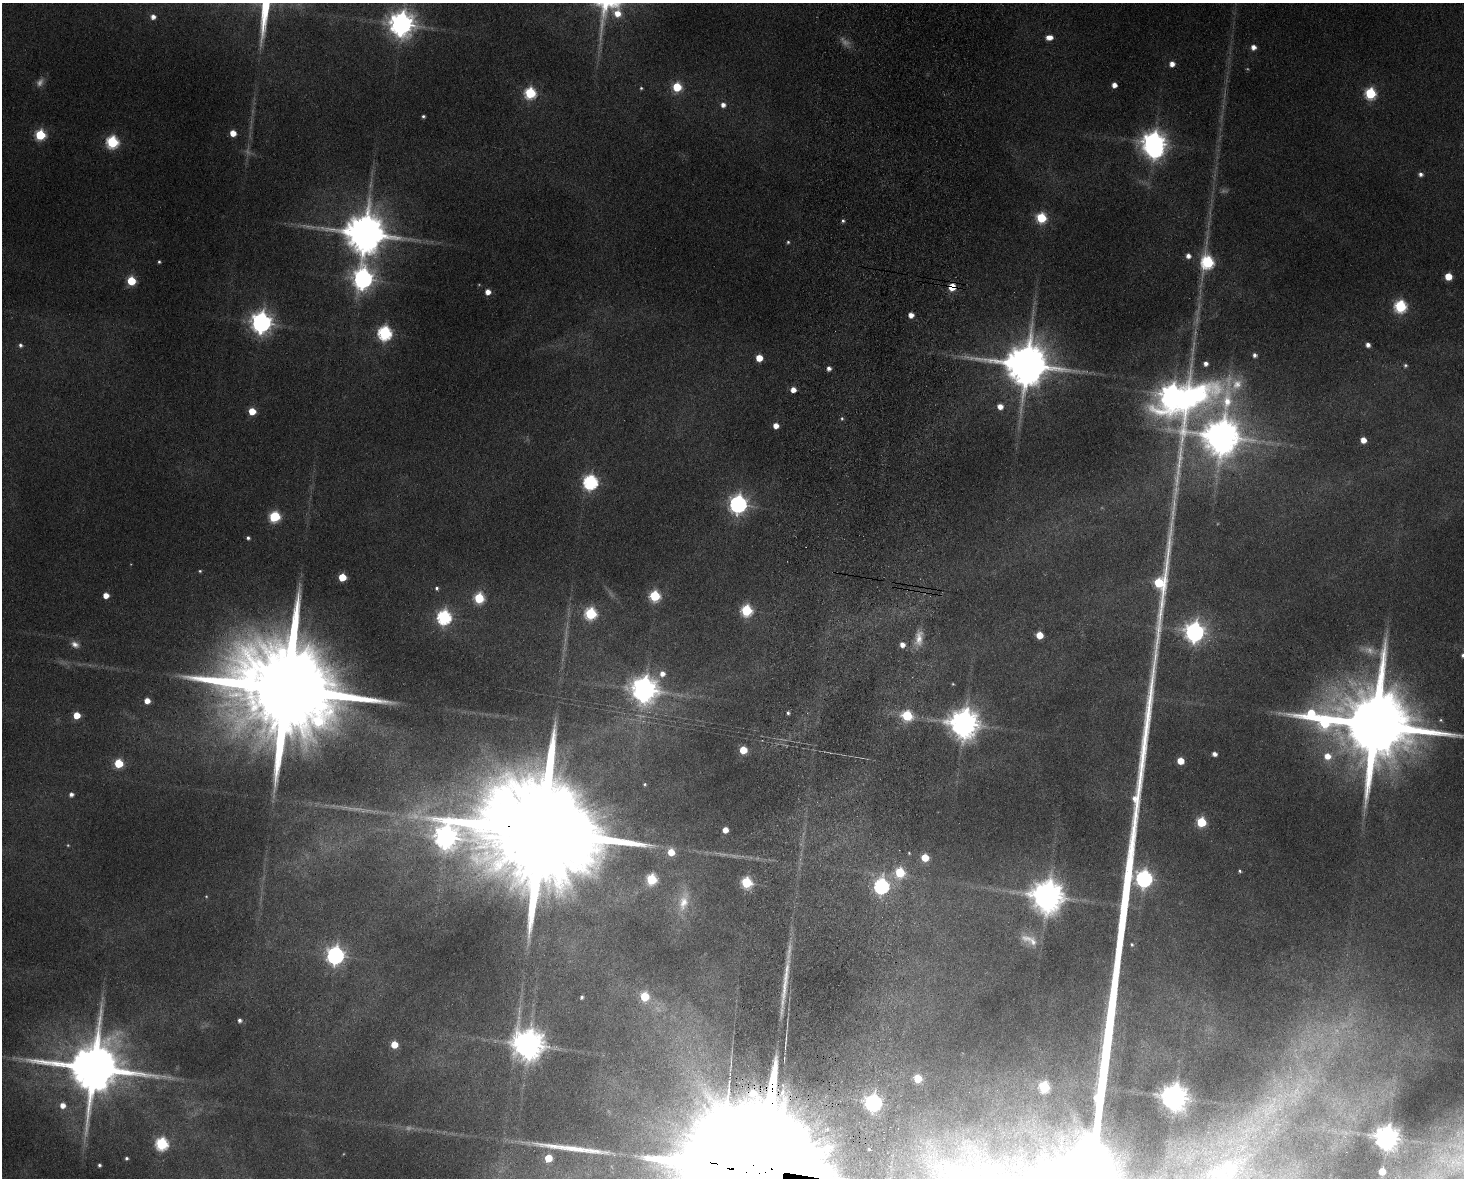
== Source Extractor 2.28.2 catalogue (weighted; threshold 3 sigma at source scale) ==
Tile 5 of 3 x 4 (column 2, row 2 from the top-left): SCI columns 1633-3094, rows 2363-3538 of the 4838 x 4724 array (HDU 1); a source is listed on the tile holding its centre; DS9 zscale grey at full resolution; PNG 1466 x 1180 px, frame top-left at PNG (2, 3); no overlay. Shown black and unused: <1% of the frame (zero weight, under 9 of 18 exposures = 3% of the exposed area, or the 3 px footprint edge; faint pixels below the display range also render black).
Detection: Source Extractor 2.28.2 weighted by HDU 2 'WHT'; one run over the whole footprint, this tile lists its part. Background 0.136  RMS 0.0032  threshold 0.0132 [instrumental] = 3 sigma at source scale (4.09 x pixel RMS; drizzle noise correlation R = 1.36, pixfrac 0.8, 0.05/0.05 arcsec/px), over >= 5 px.
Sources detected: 155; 26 too faint to see at this stretch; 2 inside a brighter object's white glare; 2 long thin detections or spike segments (spike, bleed or trail) — not listed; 1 inside a brighter listed object's ellipse — not listed separately; the other 124 listed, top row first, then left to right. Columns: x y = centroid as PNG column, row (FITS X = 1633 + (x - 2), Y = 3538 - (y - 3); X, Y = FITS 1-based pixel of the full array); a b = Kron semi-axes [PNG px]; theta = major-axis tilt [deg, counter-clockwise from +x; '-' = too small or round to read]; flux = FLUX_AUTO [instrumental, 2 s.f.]
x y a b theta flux
153 17 6 6 - 2.2
401 24 9 9 - 410
1049 37 8 5 2 3.4
1254 47 5 5 - 2.3
1172 64 5 5 - 2.6
1114 85 5 4 - 2.5
677 87 6 5 - 19
641 88 3 3 - 0.46
530 93 6 6 - 38
1370 93 6 6 - 34
723 105 6 6 - 2.1
423 116 4 3 - 0.69
233 133 5 5 - 5.1
40 135 6 6 - 26
112 142 7 6 - 43
1154 143 9 8 - 330
1421 174 6 5 - 1.3
1041 218 6 6 - 23
843 221 4 4 - 0.73
365 233 13 11 -9 1500
788 242 5 4 - 0.54
1188 256 5 5 - 1.9
159 262 4 4 - 0.54
1207 262 11 7 88 52
1448 276 5 5 - 8.6
363 279 9 8 - 240
131 281 6 5 - 16
952 287 6 5 - 8
488 292 5 5 - 3.1
1400 306 7 6 - 46
911 315 5 5 - 2.9
261 322 8 8 - 280
385 333 7 6 - 73
20 345 6 5 - 0.92
1368 345 4 4 - 1.7
1255 355 5 5 - 1.4
759 358 5 5 - 6.6
1027 364 14 12 -7 1800
1206 364 5 5 - 1.7
1405 365 5 5 - 0.65
829 368 5 4 - 1.5
793 390 5 5 - 3.3
1000 406 5 5 - 3.2
252 411 5 5 - 8.1
842 418 6 6 - 0.67
776 426 5 5 - 3.2
1363 440 5 5 - 3.6
590 482 7 7 - 84
738 504 8 7 - 160
274 517 7 6 - 30
248 538 5 4 - 0.82
200 571 5 4 - 0.47
342 577 5 5 - 11
437 588 4 4 - 0.74
106 595 5 5 - 3.7
655 596 6 6 - 30
479 598 6 6 - 26
746 610 6 6 - 36
591 614 6 6 - 40
444 617 7 6 - 79
1195 632 8 8 - 220
1039 635 5 5 - 7.2
919 638 21 10 83 4.5
75 644 12 9 -25 2.3
902 645 5 5 - 2.3
1463 655 5 4 - 0.99
662 674 7 6 - 2.6
953 684 4 3 - 0.35
286 689 37 21 -12 16000
644 689 9 9 - 460
147 701 5 5 - 3.9
788 713 4 4 - 0.71
77 715 5 5 - 6.9
907 715 7 6 - 25
1441 720 6 5 - 0.56
964 723 10 9 - 640
1375 725 27 19 -9 6900
743 750 5 5 - 9.9
1214 754 4 4 - 1.8
1327 756 8 7 - 4.6
1180 761 5 5 - 7.3
119 763 5 5 - 18
645 784 4 4 - 0.49
71 794 5 5 - 1.4
1201 822 6 6 - 21
725 830 5 5 - 3.5
543 832 58 22 -10 26000
446 837 9 8 - 330
671 852 6 6 - 6.5
909 853 4 3 - 0.32
925 858 5 5 - 9.1
1240 871 4 4 - 0.61
900 872 6 6 - 20
651 879 6 6 - 27
746 882 6 6 - 30
881 886 7 6 - 91
206 896 4 4 - 0.34
1047 896 10 10 - 740
683 902 30 14 76 7.9
1029 940 27 12 -27 5.5
1132 945 5 5 - 0.57
335 955 7 7 - 160
581 997 4 3 - 0.75
645 997 6 6 - 16
240 1020 4 4 - 1.1
786 1040 23 2 87 1.5
528 1044 10 9 - 680
394 1045 5 5 - 7.2
94 1068 17 15 -2 2800
918 1078 5 5 - 11
1044 1087 6 6 - 28
1296 1091 48 27 39 30
1175 1097 8 8 - 480
873 1103 7 6 - 120
63 1105 7 6 - 3.1
1387 1138 8 7 - 440
162 1144 6 6 - 50
869 1149 3 3 - 0.35
126 1158 4 3 - 0.66
548 1158 5 5 - 10
99 1165 4 3 - 0.77
757 1171 61 31 -11 40000
1382 1171 5 5 - 5.1
1226 1172 42 26 23 13
Overlapping masked pixels (flux is a lower limit): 3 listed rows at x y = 952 287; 543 832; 757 1171
Isophote crosses this tile's border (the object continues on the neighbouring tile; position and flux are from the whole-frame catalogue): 4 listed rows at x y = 1463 655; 1375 725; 757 1171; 1226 1172
Unlisted compact peaks at least as high as the median listed source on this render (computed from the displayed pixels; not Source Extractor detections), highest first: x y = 618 13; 1160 581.